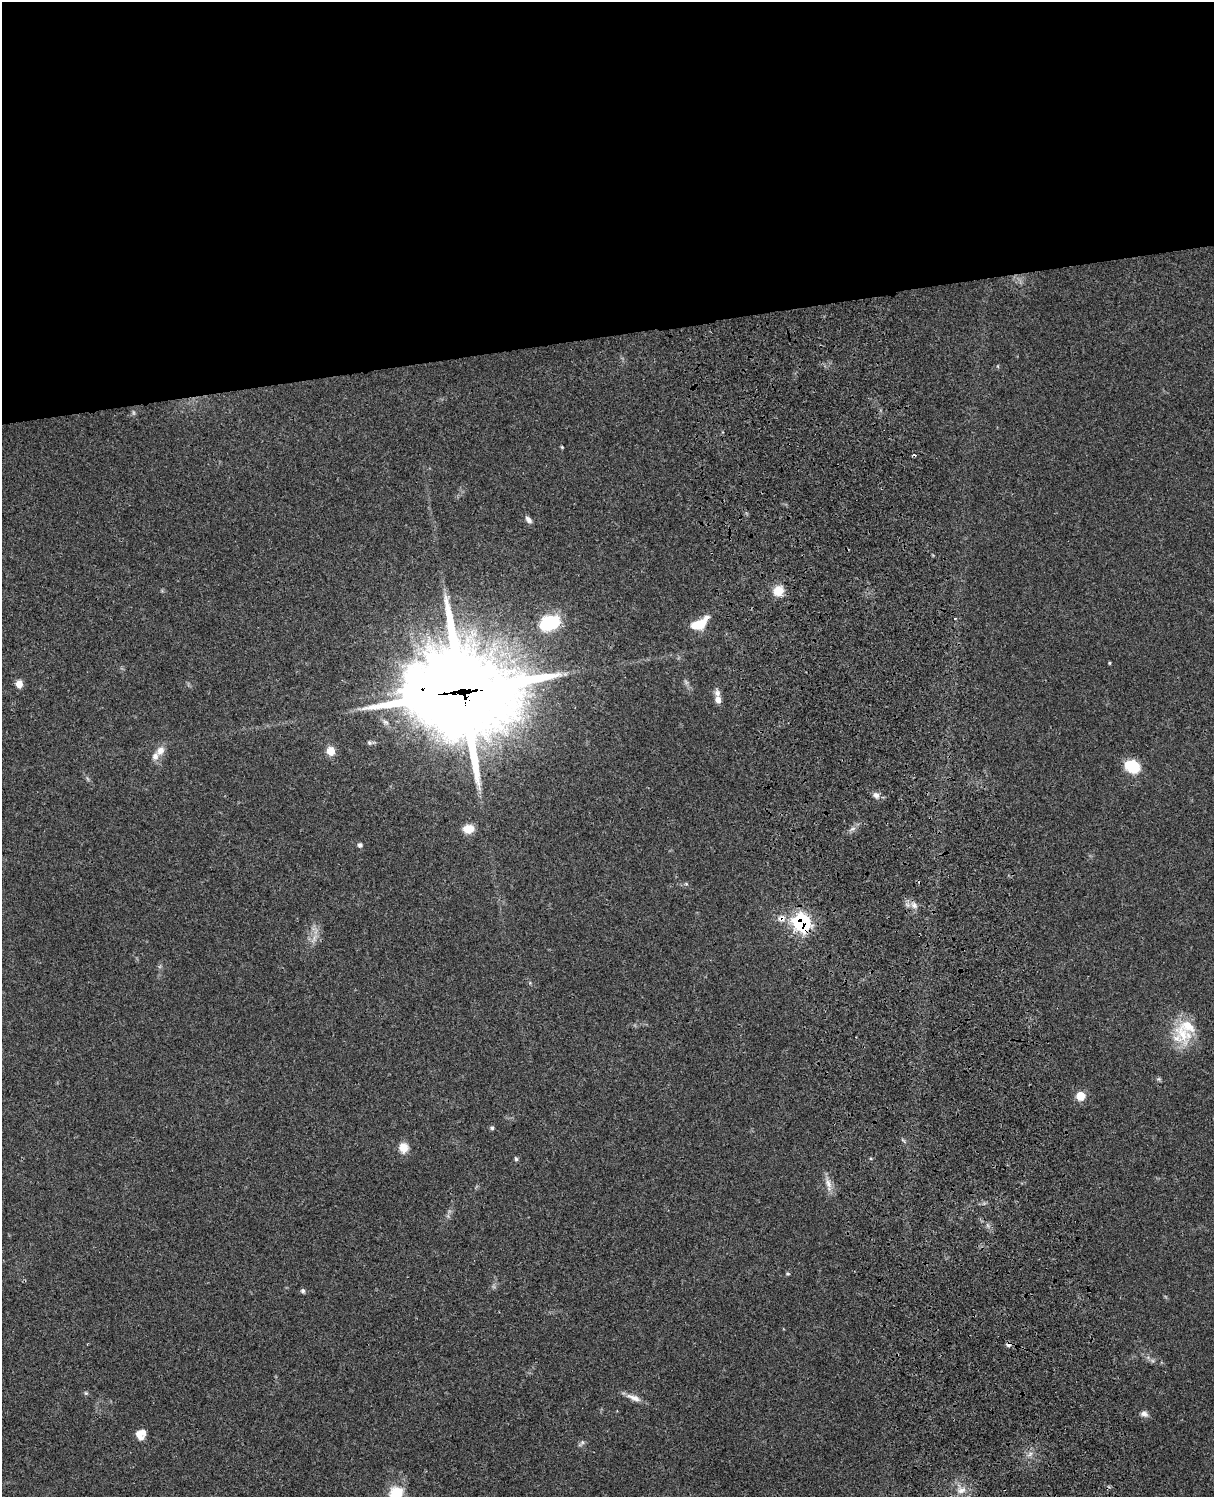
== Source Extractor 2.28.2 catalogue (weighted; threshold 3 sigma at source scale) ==
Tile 2 of 4 x 3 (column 2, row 1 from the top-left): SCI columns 1334-2545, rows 3267-4761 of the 5086 x 4925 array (HDU 1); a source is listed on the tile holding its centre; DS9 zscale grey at full resolution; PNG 1216 x 1499 px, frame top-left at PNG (2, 2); no overlay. Shown black and unused: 22% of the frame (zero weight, under 3 of 4 exposures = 6% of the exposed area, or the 3 px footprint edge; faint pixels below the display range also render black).
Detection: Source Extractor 2.28.2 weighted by HDU 2 'WHT'; one run over the whole footprint, this tile lists its part. Background 0.0982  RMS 0.0063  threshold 0.0284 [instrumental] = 3 sigma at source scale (4.5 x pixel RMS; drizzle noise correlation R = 1.50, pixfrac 1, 0.05/0.05 arcsec/px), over >= 5 px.
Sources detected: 44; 3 cosmic-ray / hot-pixel residue — not listed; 5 inside a brighter listed object's ellipse — not listed separately; the other 36 listed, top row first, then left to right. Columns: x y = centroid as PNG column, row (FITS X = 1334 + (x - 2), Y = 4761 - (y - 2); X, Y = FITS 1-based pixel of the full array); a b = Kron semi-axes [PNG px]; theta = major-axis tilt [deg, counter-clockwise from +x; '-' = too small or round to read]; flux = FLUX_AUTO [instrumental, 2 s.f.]
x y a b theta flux
562 447 4 3 - 0.65
528 520 10 6 -48 2.4
778 591 10 10 - 11
549 623 22 14 18 33
699 624 21 10 31 14
1109 663 5 3 - 0.61
19 684 9 7 -83 4.3
463 691 46 42 -7 4600
718 699 9 7 -71 3.6
369 743 6 5 - 1.1
160 750 13 9 58 5
331 751 6 6 - 14
1132 766 14 11 -30 22
876 795 10 8 -56 2.6
468 829 10 8 2 10
852 829 7 4 19 1.4
360 845 6 5 - 1.5
914 905 9 6 -81 2.7
781 919 12 9 11 4.6
802 923 8 8 - 140
1182 1034 35 18 -56 22
1159 1079 7 4 -72 0.88
1080 1096 7 7 - 12
492 1128 6 5 - 1
403 1148 12 11 - 6.5
516 1159 6 4 -62 0.96
828 1183 16 8 -71 4.8
303 1291 6 6 - 1.3
1009 1345 7 6 - 2
86 1393 5 5 - 0.82
634 1398 21 7 -19 4.8
1144 1414 11 7 -15 2.4
139 1436 14 7 -54 4.2
582 1442 6 5 - 1.3
961 1490 14 10 7 5.4
396 1493 17 15 35 14
Overlapping masked pixels (flux is a lower limit): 4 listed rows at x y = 463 691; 781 919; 802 923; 1009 1345
Isophote crosses this tile's border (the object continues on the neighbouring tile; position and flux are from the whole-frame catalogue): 1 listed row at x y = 396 1493